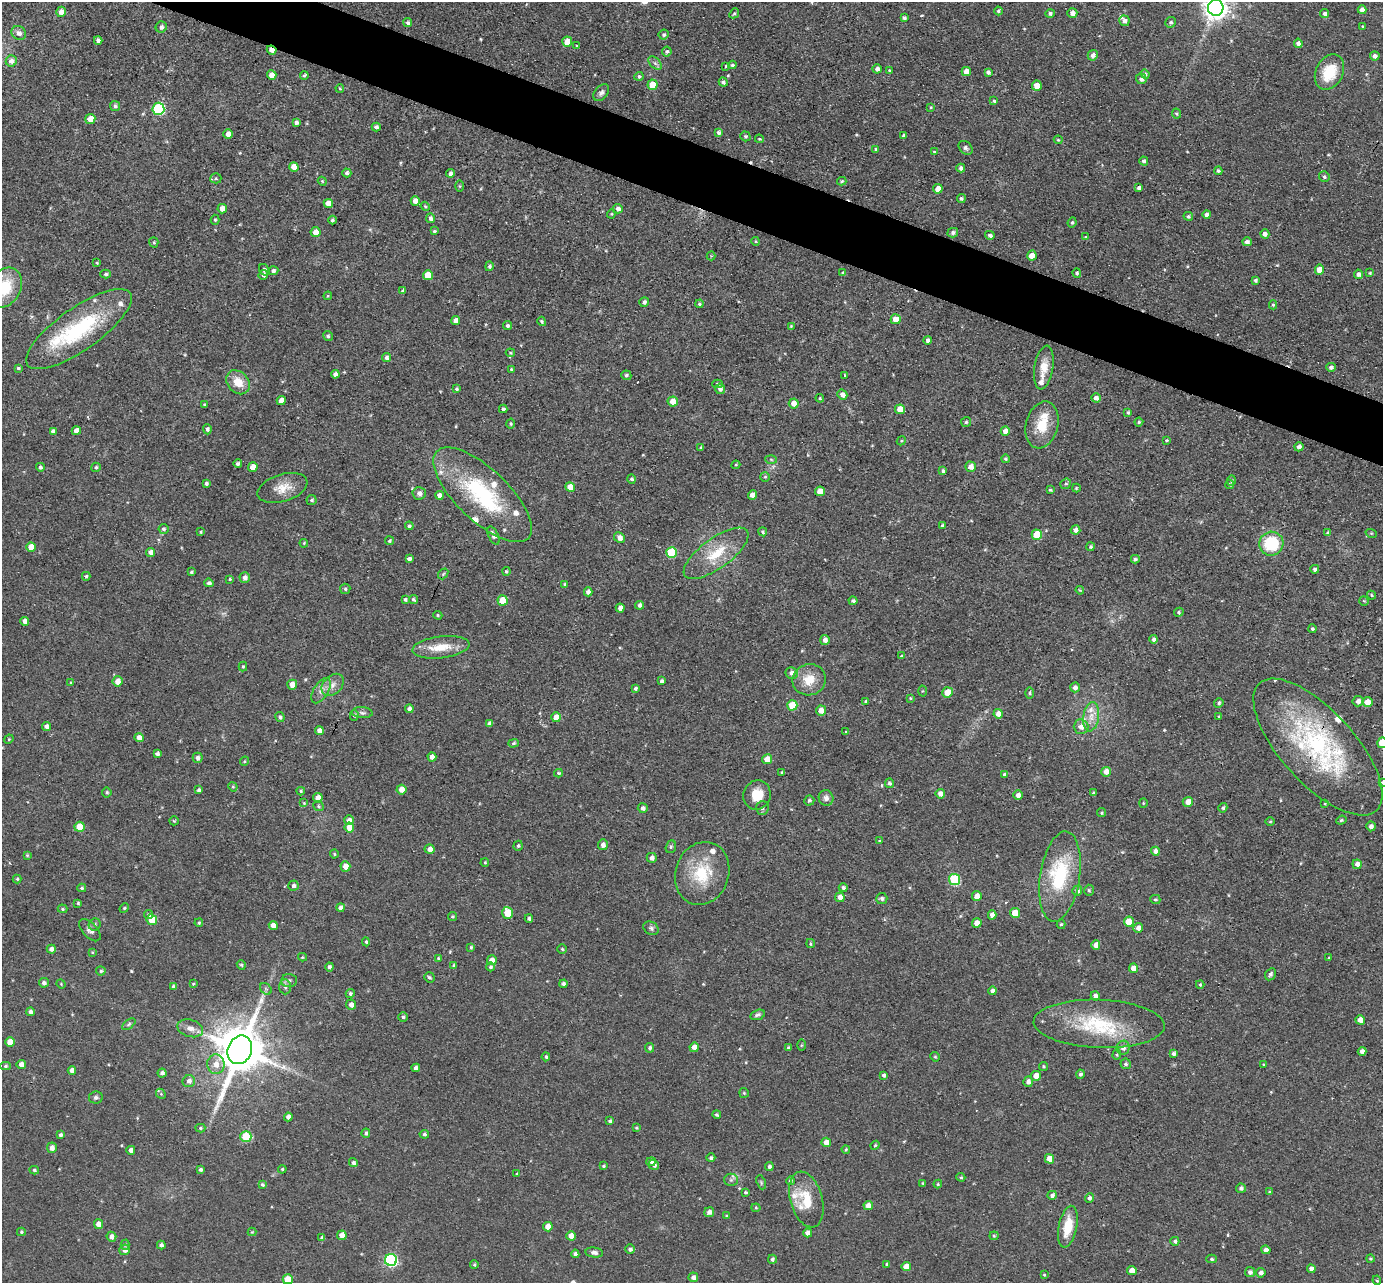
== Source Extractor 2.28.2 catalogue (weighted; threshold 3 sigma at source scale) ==
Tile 11 of 4 x 4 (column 3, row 3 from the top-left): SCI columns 2763-4143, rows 1422-2702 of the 5524 x 5537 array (HDU 1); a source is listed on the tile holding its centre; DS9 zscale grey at full resolution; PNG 1385 x 1285 px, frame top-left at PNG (2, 2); each listed source drawn as its Kron ellipse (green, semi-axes under 4 px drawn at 4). Shown black and unused: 4% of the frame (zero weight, under 3 of 4 exposures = <1% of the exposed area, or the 3 px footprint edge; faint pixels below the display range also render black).
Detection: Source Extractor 2.28.2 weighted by HDU 2 'WHT'; one run over the whole footprint, this tile lists its part. Background 0.0448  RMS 0.0067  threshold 0.0301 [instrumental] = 3 sigma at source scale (4.5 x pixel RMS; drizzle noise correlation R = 1.50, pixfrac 1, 0.05/0.05 arcsec/px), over >= 5 px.
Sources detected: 541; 1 too faint to see at this stretch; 1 cosmic-ray / hot-pixel residue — neither listed nor drawn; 19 inside a brighter listed object's ellipse — not listed separately; of the other 520, all 500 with FLUX_AUTO >= 0.662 (the completeness limit of this list) listed and drawn (20 fainter detections not listed), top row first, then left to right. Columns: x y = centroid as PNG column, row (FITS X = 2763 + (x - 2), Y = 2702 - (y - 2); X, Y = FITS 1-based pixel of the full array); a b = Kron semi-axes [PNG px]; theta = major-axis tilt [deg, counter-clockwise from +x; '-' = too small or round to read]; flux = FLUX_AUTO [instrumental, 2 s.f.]
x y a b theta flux
1216 8 8 8 - 600
1362 10 4 4 - 3.6
998 11 4 4 - 1.4
61 12 5 5 - 5.2
734 13 5 4 - 1
1050 13 5 4 - 1.5
1072 13 5 5 - 3.4
1325 14 4 4 - 1.8
904 18 4 3 - 2
1124 21 5 5 - 3.1
1171 22 5 5 - 1.6
408 23 4 4 - 1.5
1363 26 4 3 - 0.79
161 27 5 5 - 2.6
19 33 7 6 - 3.6
664 35 5 5 - 1.7
98 40 4 4 - 2.5
567 42 5 5 - 9.6
1298 43 4 4 - 2.8
577 46 3 3 - 0.95
272 50 5 3 - 6.3
667 52 5 5 - 1.6
1093 55 5 5 - 3.2
1375 56 5 4 - 2.5
11 61 5 5 - 4
655 63 8 5 -44 1.9
732 65 4 3 - 1.4
726 66 3 3 - 2.4
877 69 4 4 - 2.8
889 70 4 3 - 0.89
966 71 5 4 - 7.1
988 72 4 4 - 2
1329 72 18 13 63 22
1145 74 5 4 - 1.7
272 75 5 4 - 6.3
304 75 4 3 - 1.3
639 76 4 4 - 1.4
1141 79 5 5 - 2.4
723 82 5 4 - 1.8
653 85 5 5 - 15
1037 86 5 5 - 9.4
340 88 4 3 - 0.76
601 93 10 6 50 2.4
994 101 4 3 - 1.2
115 106 5 5 - 1.8
931 108 3 3 - 0.74
158 109 6 6 - 76
1176 113 5 4 - 0.98
90 119 5 5 - 7.4
296 122 4 4 - 2.2
376 127 4 4 - 2.4
718 132 4 4 - 1.8
228 134 5 4 - 6.3
745 136 5 4 - 1.2
904 136 4 3 - 2.1
759 139 4 3 - 0.76
1058 140 4 3 - 0.77
966 148 8 6 -44 2
876 149 4 4 - 1
934 152 4 4 - 0.89
1144 161 4 4 - 1.9
294 167 5 4 - 7.7
961 168 4 4 - 2.3
1218 171 4 3 - 1.5
347 173 4 4 - 2
450 173 4 4 - 2.3
1324 177 5 5 - 1.5
216 178 5 5 - 1
322 181 4 3 - 0.66
842 181 5 3 - 0.91
460 186 5 3 - 0.7
1139 188 4 4 - 2.3
938 189 5 4 - 7.9
961 198 4 4 - 1.5
415 201 5 4 - 4.7
328 203 4 4 - 6.1
425 206 5 3 - 0.73
222 209 4 4 - 6
618 209 5 4 - 3.2
611 214 4 4 - 0.74
1207 214 4 4 - 2.5
1188 216 5 4 - 1.5
430 218 5 4 - 2.3
215 220 5 4 - 0.92
332 220 4 3 - 1.4
1072 222 5 3 - 1.1
434 231 4 3 - 1.1
316 232 5 5 - 6.5
953 233 5 4 - 2
1265 234 4 4 - 2.8
990 235 5 4 - 2.3
1086 237 4 3 - 0.95
755 241 4 3 - 0.7
154 242 5 4 - 1.1
1247 242 5 4 - 2.6
1032 255 5 4 - 7.9
711 256 4 4 - 0.67
97 263 4 4 - 0.71
489 266 5 4 - 1.3
264 270 6 5 - 1.3
1319 270 5 4 - 8.6
273 271 5 4 - 1.7
843 273 3 3 - 1.1
1077 273 5 4 - 1.2
1370 273 3 3 - 0.89
106 274 5 4 - 1.3
1358 274 5 4 - 2.2
263 275 5 4 - 2.7
428 275 5 5 - 9.7
1255 280 3 3 - 1.5
4 288 21 16 58 29
403 291 4 4 - 1.4
328 296 4 3 - 0.74
644 302 5 4 - 2
700 304 4 4 - 1.2
1273 305 4 4 - 0.99
896 319 5 5 - 8.9
456 321 4 4 - 5.1
542 321 5 4 - 1.2
507 326 4 4 - 2
791 326 4 4 - 0.86
79 329 63 21 35 70
328 336 5 4 - 1.3
927 340 4 4 - 2.2
510 353 5 4 - 0.91
387 358 4 4 - 2.8
1044 367 22 9 81 8.9
1331 367 5 4 - 1.8
18 368 4 3 - 1.1
511 369 3 3 - 0.74
335 374 4 4 - 2.9
626 375 5 5 - 1.7
845 375 3 3 - 0.85
238 382 13 10 -47 11
717 384 5 4 - 1.2
457 389 4 3 - 1.3
720 389 5 5 - 2.9
842 395 5 4 - 3.8
820 398 4 3 - 0.87
1096 398 5 4 - 3.4
281 400 4 4 - 4.6
673 402 5 5 - 7.3
794 403 5 5 - 5.2
204 405 4 3 - 0.74
503 409 4 4 - 1.9
900 409 5 5 - 10
1128 412 4 4 - 1.2
966 422 5 5 - 1.1
1139 422 4 4 - 1
511 424 5 4 - 0.94
1042 425 24 16 76 18
207 429 5 4 - 2
53 431 4 4 - 2.9
76 431 4 4 - 4.2
1005 431 4 4 - 5.2
1167 440 4 3 - 0.85
901 441 5 3 - 0.75
701 447 3 3 - 1.2
1299 447 4 4 - 3.4
771 459 6 4 -2 0.82
1005 459 4 4 - 1
238 464 4 4 - 2
736 465 4 4 - 0.85
40 467 4 4 - 1.6
96 467 5 4 - 1.3
253 467 5 4 - 6.8
971 467 5 5 - 4.3
943 471 3 3 - 1.7
765 477 5 5 - 0.99
632 479 5 4 - 1.5
1232 481 5 4 - 1
206 483 3 3 - 1.6
1066 484 6 5 - 1.3
1230 485 4 4 - 1.5
570 487 5 4 - 7.2
282 488 26 13 17 11
1076 488 4 4 - 0.71
1050 490 4 4 - 1
820 491 5 5 - 8.8
419 493 6 6 - 3.1
439 495 4 4 - 3.9
483 495 63 26 -44 73
752 495 4 4 - 5.1
312 500 5 5 - 1.3
409 526 4 4 - 1.5
942 526 4 4 - 1.8
163 529 5 5 - 1.6
1076 530 5 4 - 3.1
201 532 3 3 - 0.83
763 532 4 3 - 1.1
1328 533 4 3 - 1.8
1371 533 6 3 -18 0.74
1037 535 5 5 - 20
493 536 10 5 -64 3.1
619 538 6 5 - 3.9
390 541 4 4 - 1.1
304 543 4 4 - 0.77
1271 544 12 12 - 37
31 547 5 4 - 7.7
1090 547 4 4 - 1.2
151 552 4 4 - 4.2
671 552 5 5 - 34
716 553 38 15 36 23
409 559 4 4 - 2.7
1135 559 4 3 - 1.4
1315 569 4 4 - 2.8
506 571 4 4 - 1.2
191 572 3 3 - 1.2
443 574 6 4 49 1.1
86 576 4 4 - 1
245 578 5 5 - 3.2
230 579 4 4 - 0.94
209 583 5 4 - 2
565 584 4 3 - 1.5
345 589 5 5 - 1.4
1080 590 4 3 - 0.7
588 592 4 4 - 3.6
1371 595 4 3 - 0.89
405 600 4 3 - 1.4
413 600 5 4 - 1.5
503 600 5 5 - 13
853 601 4 4 - 1.7
1364 601 5 4 - 1
640 605 4 4 - 2.9
620 608 4 4 - 4.4
1179 612 5 4 - 1.1
438 615 4 3 - 0.85
25 621 4 4 - 3.3
1312 629 4 4 - 1.3
1154 639 4 4 - 2.5
825 640 5 5 - 3.3
441 647 28 11 7 14
901 656 4 3 - 0.78
243 667 5 4 - 1
792 673 6 6 - 3.8
809 680 17 15 19 13
117 681 5 5 - 5.2
662 681 4 3 - 1.7
71 683 4 3 - 0.87
292 685 5 5 - 7.7
333 685 13 9 44 5.1
1075 687 5 5 - 2.9
635 688 3 3 - 1.5
321 691 14 7 58 4.7
923 691 5 3 - 0.68
947 692 5 5 - 11
1029 693 5 3 - 0.94
910 698 4 3 - 0.66
866 701 3 3 - 0.99
1358 701 5 5 - 3.6
1367 702 5 5 - 8.1
1219 703 5 4 - 1.6
792 705 5 5 - 19
409 709 4 4 - 3
821 710 5 5 - 5.1
362 713 10 5 -5 2.1
998 714 5 4 - 4.3
354 715 5 4 - 1.1
280 717 5 4 - 1.6
556 717 5 5 - 6.5
1091 717 15 8 82 6.9
1219 717 3 3 - 0.81
489 724 4 4 - 2.6
47 726 5 4 - 3.5
1081 727 7 7 - 5
319 731 4 4 - 4.3
846 732 3 3 - 0.75
139 738 4 4 - 4.6
9 739 5 4 - 0.73
514 743 5 4 - 1
1382 743 5 5 - 23
1318 747 86 36 -47 120
157 754 4 3 - 2
432 757 4 4 - 4.8
198 758 5 5 - 2.4
767 759 5 5 - 7.9
244 761 5 3 - 0.74
782 772 4 4 - 1.5
1106 772 5 5 - 5
558 773 4 3 - 1.1
1005 774 4 4 - 1.6
1382 782 4 3 - 0.93
889 783 4 4 - 1.6
233 787 5 4 - 0.81
199 790 4 3 - 1.6
401 790 5 5 - 4.8
301 791 4 4 - 0.93
107 792 5 4 - 1.2
1094 793 4 3 - 1.1
940 794 5 4 - 4.5
757 795 15 13 69 13
1018 795 5 4 - 3.2
318 798 5 4 - 5.5
826 798 8 7 - 3
809 800 5 5 - 1.3
1188 802 5 5 - 5.4
304 803 4 4 - 0.67
1143 803 4 4 - 0.67
1325 803 3 3 - 0.73
319 806 6 4 -23 1.2
643 808 5 5 - 2.6
762 808 7 6 - 1.9
1223 808 5 4 - 1.5
1101 813 4 4 - 0.87
349 820 5 5 - 3.5
1341 820 5 4 - 0.92
174 821 5 4 - 0.79
1270 822 5 3 - 0.71
1371 826 5 4 - 2.8
79 827 5 5 - 14
349 828 5 4 - 8.4
879 841 4 3 - 0.78
603 845 5 5 - 3.1
518 846 5 4 - 1.4
671 847 6 5 - 1.1
430 849 5 4 - 4
1155 851 4 4 - 3.7
334 854 4 4 - 0.8
27 855 4 4 - 0.85
652 858 5 5 - 2.4
485 863 4 3 - 0.83
1357 864 4 4 - 3.5
345 866 5 5 - 6.6
702 873 32 26 71 31
1060 877 46 20 81 47
17 879 4 4 - 1.1
954 880 5 5 - 56
293 886 5 5 - 1.9
82 888 4 3 - 1
843 888 4 4 - 1.6
1089 890 5 4 - 1.2
1077 891 5 5 - 2.5
977 896 5 4 - 5.8
840 897 4 4 - 5.8
882 898 5 5 - 1.4
1155 899 5 4 - 1
78 903 3 3 - 0.86
124 908 5 4 - 0.84
341 908 4 4 - 3.1
62 909 5 4 - 0.97
508 913 6 5 - 14
1015 913 5 5 - 14
149 915 4 4 - 1.7
992 915 4 4 - 4.2
452 917 4 4 - 0.99
529 918 4 4 - 1.6
152 920 5 5 - 21
1129 922 5 5 - 13
199 923 4 3 - 0.97
977 923 5 4 - 5.1
95 924 6 5 - 1.6
1061 924 5 4 - 0.93
273 925 4 4 - 6.1
651 928 8 6 -32 1.8
1138 928 5 4 - 3.2
90 930 13 7 -47 3
366 942 4 4 - 1.2
810 943 4 4 - 1
1096 945 5 4 - 5.2
471 947 4 3 - 1.2
51 949 4 4 - 3.2
562 949 4 4 - 0.97
92 952 4 3 - 0.73
302 957 4 4 - 0.72
438 958 4 3 - 0.71
1329 958 3 3 - 0.67
492 960 5 5 - 5
241 965 5 4 - 1
454 965 4 3 - 1
329 967 4 4 - 2
490 967 4 4 - 1.4
1133 968 5 4 - 5.8
101 971 4 4 - 1.3
1270 974 6 5 - 1.7
429 977 5 5 - 1.4
289 981 7 6 - 2.4
44 983 5 4 - 2.1
61 984 5 4 - 0.69
193 984 4 3 - 0.72
563 984 4 4 - 2.1
1200 984 4 3 - 0.84
174 987 4 4 - 2.3
285 987 7 6 - 1.8
266 989 6 5 - 1.5
992 991 4 4 - 2.7
350 993 4 4 - 1.5
1095 996 5 4 - 2.9
351 1005 5 5 - 3.9
30 1012 4 4 - 2.8
758 1015 7 5 18 1.7
403 1017 5 5 - 1.3
1360 1020 4 4 - 5.8
129 1024 8 4 36 1.2
1099 1024 65 24 -2 52
190 1028 13 8 -16 5.5
10 1042 5 5 - 9.5
801 1045 5 3 - 0.73
694 1047 4 4 - 5.1
650 1048 5 4 - 1.8
788 1048 3 3 - 1.3
1123 1048 7 6 - 3.2
240 1050 14 12 67 3800
1362 1051 4 4 - 3.2
1174 1054 4 3 - 2.1
1117 1055 5 4 - 0.88
546 1057 4 4 - 1.3
935 1057 5 4 - 0.81
21 1064 4 4 - 4.4
216 1064 10 8 -83 6.8
1126 1064 5 5 - 1.3
1264 1065 4 3 - 0.81
5 1066 5 4 - 1.2
1043 1066 4 4 - 0.96
416 1068 4 4 - 2.4
72 1070 4 4 - 3.5
162 1073 4 4 - 2.4
1080 1074 4 4 - 1.9
884 1075 4 4 - 1.7
1036 1076 5 5 - 7
189 1081 6 6 - 2.9
1028 1082 5 5 - 2.9
744 1093 5 4 - 0.88
161 1094 5 4 - 0.9
96 1097 7 6 - 1.5
717 1115 4 4 - 1.2
288 1117 4 4 - 3.6
610 1121 4 3 - 1.3
200 1128 5 4 - 1.1
636 1128 4 3 - 0.74
366 1133 5 4 - 1.5
424 1134 4 4 - 1.6
61 1135 4 3 - 1.7
246 1137 5 5 - 30
826 1142 5 4 - 5.9
875 1145 5 4 - 0.93
52 1148 5 5 - 3.9
846 1149 4 3 - 0.86
131 1150 4 4 - 3.8
711 1158 4 4 - 1.7
1049 1159 5 4 - 7.5
651 1162 5 4 - 2.4
353 1163 5 4 - 2.2
654 1165 5 5 - 2.1
604 1166 4 3 - 1
769 1166 4 4 - 2.2
282 1169 4 3 - 0.73
34 1170 5 4 - 1.1
201 1170 4 4 - 1.5
517 1174 4 3 - 0.74
961 1177 5 3 - 0.93
731 1180 6 6 - 1.9
790 1181 4 4 - 1.4
761 1182 7 4 -67 1.1
923 1183 4 3 - 0.72
262 1184 4 3 - 1.3
938 1184 4 4 - 0.72
1241 1188 5 4 - 2.1
745 1192 4 3 - 1
1270 1192 4 3 - 0.92
1052 1195 5 4 - 2.1
1089 1198 4 4 - 1.8
806 1199 28 16 -74 19
868 1206 4 4 - 5.7
756 1208 4 4 - 0.82
709 1212 5 5 - 3.2
726 1216 4 3 - 0.71
98 1224 5 4 - 5.5
548 1227 5 4 - 7.2
1068 1227 21 9 79 17
21 1232 4 4 - 1.1
252 1232 4 4 - 0.67
808 1233 4 4 - 4.6
342 1235 4 4 - 6.8
571 1236 5 4 - 5.2
994 1236 4 4 - 0.77
111 1237 5 4 - 3.2
322 1237 4 3 - 1.5
1175 1241 4 4 - 1.4
125 1245 5 4 - 1.1
161 1245 4 4 - 2.1
630 1249 5 4 - 2.1
124 1250 5 5 - 3.6
1266 1250 4 4 - 3.7
594 1252 9 5 -7 3
575 1254 4 4 - 2
1370 1258 4 4 - 0.84
772 1259 4 4 - 1.8
1212 1259 5 4 - 1.2
391 1260 6 6 - 110
887 1264 4 3 - 0.74
474 1265 4 4 - 1
906 1267 5 4 - 8.3
1311 1269 4 4 - 3.1
1132 1271 5 4 - 5.7
1250 1272 5 5 - 2.4
1261 1273 4 4 - 2.7
1044 1275 4 3 - 0.73
693 1277 5 4 - 2.7
288 1279 5 5 - 15
1377 1280 5 4 - 0.8
Overlapping masked pixels (flux is a lower limit): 3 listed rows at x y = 272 50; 1318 747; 240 1050
Isophote crosses this tile's border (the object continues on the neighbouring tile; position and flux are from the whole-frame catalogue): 5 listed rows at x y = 1216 8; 4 288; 1382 743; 1382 782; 288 1279